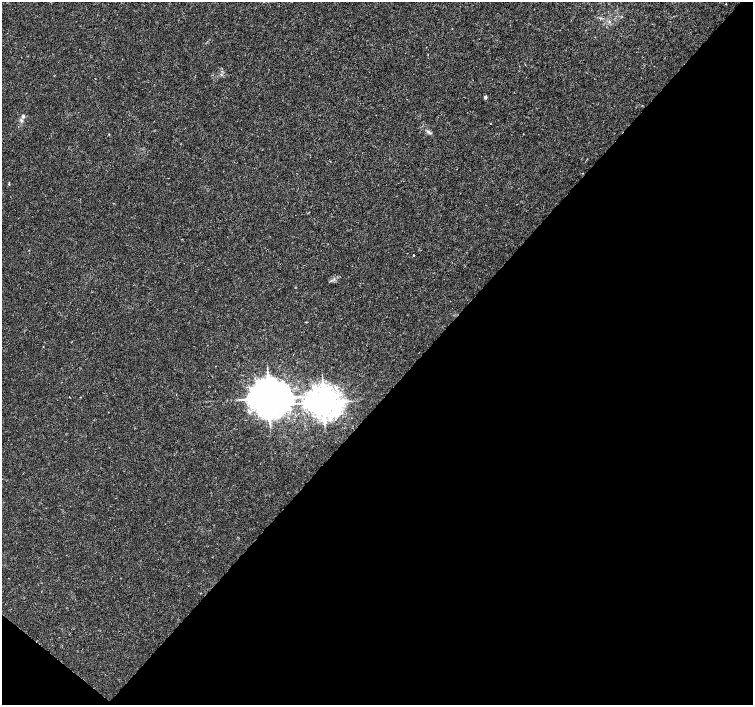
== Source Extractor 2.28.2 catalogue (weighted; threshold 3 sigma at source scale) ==
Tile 15 of 4 x 4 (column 3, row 4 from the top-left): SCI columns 3001-4501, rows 171-1575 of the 6008 x 6026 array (HDU 1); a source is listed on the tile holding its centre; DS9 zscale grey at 2 x 2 block average (1 PNG px = mean of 2 x 2 image px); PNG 755 x 707 px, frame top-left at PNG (2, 2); no overlay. Shown black and unused: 45% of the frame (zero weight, under 3 of 4 exposures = <1% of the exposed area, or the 3 px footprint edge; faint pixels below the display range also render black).
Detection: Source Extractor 2.28.2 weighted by HDU 2 'WHT'; one run over the whole footprint, this tile lists its part. Background 9.38e-04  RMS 9.4e-04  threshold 0.00421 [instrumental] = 3 sigma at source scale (4.5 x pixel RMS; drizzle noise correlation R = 1.50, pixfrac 1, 0.0396/0.0396 arcsec/px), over >= 5 px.
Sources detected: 9; all 9 listed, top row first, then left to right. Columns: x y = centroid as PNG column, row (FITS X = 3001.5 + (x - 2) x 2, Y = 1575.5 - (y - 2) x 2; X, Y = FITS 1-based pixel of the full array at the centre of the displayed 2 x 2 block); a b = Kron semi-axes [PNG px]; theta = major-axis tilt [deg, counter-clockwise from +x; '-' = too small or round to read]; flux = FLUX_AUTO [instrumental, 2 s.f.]
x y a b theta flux
609 22 3 3 - 0.18
485 97 2 2 - 0.71
23 116 5 4 - 0.46
21 121 5 4 - 0.4
109 134 2 2 - 0.12
9 184 3 2 - 0.21
414 255 2 2 - 0.73
269 398 10 9 - 810
323 402 9 7 -23 410